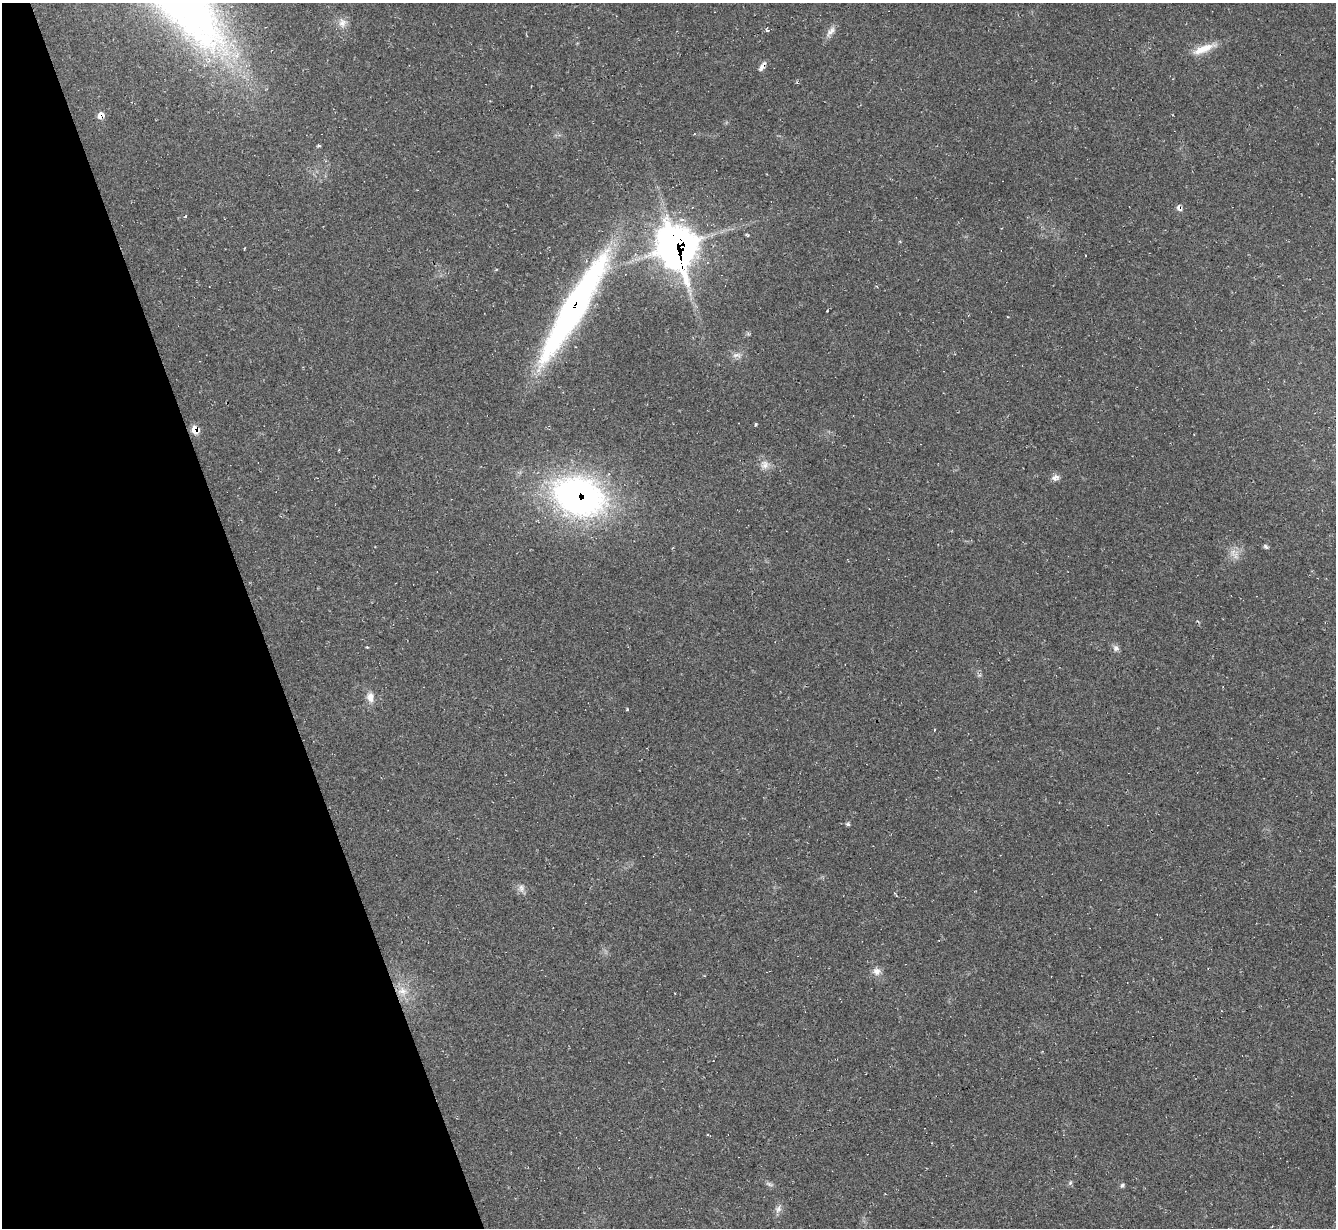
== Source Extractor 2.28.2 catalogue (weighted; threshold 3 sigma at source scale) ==
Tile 5 of 4 x 4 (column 1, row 2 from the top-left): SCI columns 3-1336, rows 2722-3947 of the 5336 x 5318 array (HDU 1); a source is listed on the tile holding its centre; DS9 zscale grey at full resolution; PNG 1338 x 1230 px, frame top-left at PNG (2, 3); no overlay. Shown black and unused: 19% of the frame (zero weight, under 2 of 3 exposures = <1% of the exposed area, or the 3 px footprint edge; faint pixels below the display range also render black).
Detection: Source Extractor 2.28.2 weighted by HDU 2 'WHT'; one run over the whole footprint, this tile lists its part. Background 0.0503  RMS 0.0068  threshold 0.0305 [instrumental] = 3 sigma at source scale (4.5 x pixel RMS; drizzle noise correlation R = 1.50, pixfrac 1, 0.05/0.05 arcsec/px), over >= 5 px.
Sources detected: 30; all 30 listed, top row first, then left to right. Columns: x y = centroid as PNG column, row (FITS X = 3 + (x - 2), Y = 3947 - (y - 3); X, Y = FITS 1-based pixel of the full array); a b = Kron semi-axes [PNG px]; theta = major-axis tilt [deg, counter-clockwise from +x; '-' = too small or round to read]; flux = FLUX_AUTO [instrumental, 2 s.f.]
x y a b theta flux
342 23 13 10 -86 5.2
767 30 4 3 - 5.6
831 31 17 7 51 4.1
1204 49 32 9 22 11
762 66 13 5 55 3.2
100 115 8 8 - 4.2
692 207 3 2 - 0.39
1179 208 7 6 - 2.5
746 235 7 2 -36 0.81
676 247 19 15 -71 1000
573 308 128 21 59 230
736 355 13 6 4 3.3
755 425 3 3 - 0.99
195 430 9 7 -68 7.1
764 465 13 11 87 4.9
1055 477 11 7 22 3.2
579 496 49 35 -21 250
1266 547 7 5 -34 1.4
1235 556 10 6 -81 3.6
367 647 3 2 - 0.6
1116 648 9 7 -42 2.5
370 697 13 9 -86 5.5
848 824 5 4 - 1.2
521 888 11 8 -81 3.2
877 971 11 10 - 4.3
402 991 14 11 -5 7.7
1070 1183 6 4 47 1.1
769 1184 11 4 -26 1.8
1122 1185 6 5 - 1.2
778 1209 11 7 67 3.1
Overlapping masked pixels (flux is a lower limit): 7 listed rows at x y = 762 66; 100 115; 1179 208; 676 247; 573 308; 195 430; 579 496